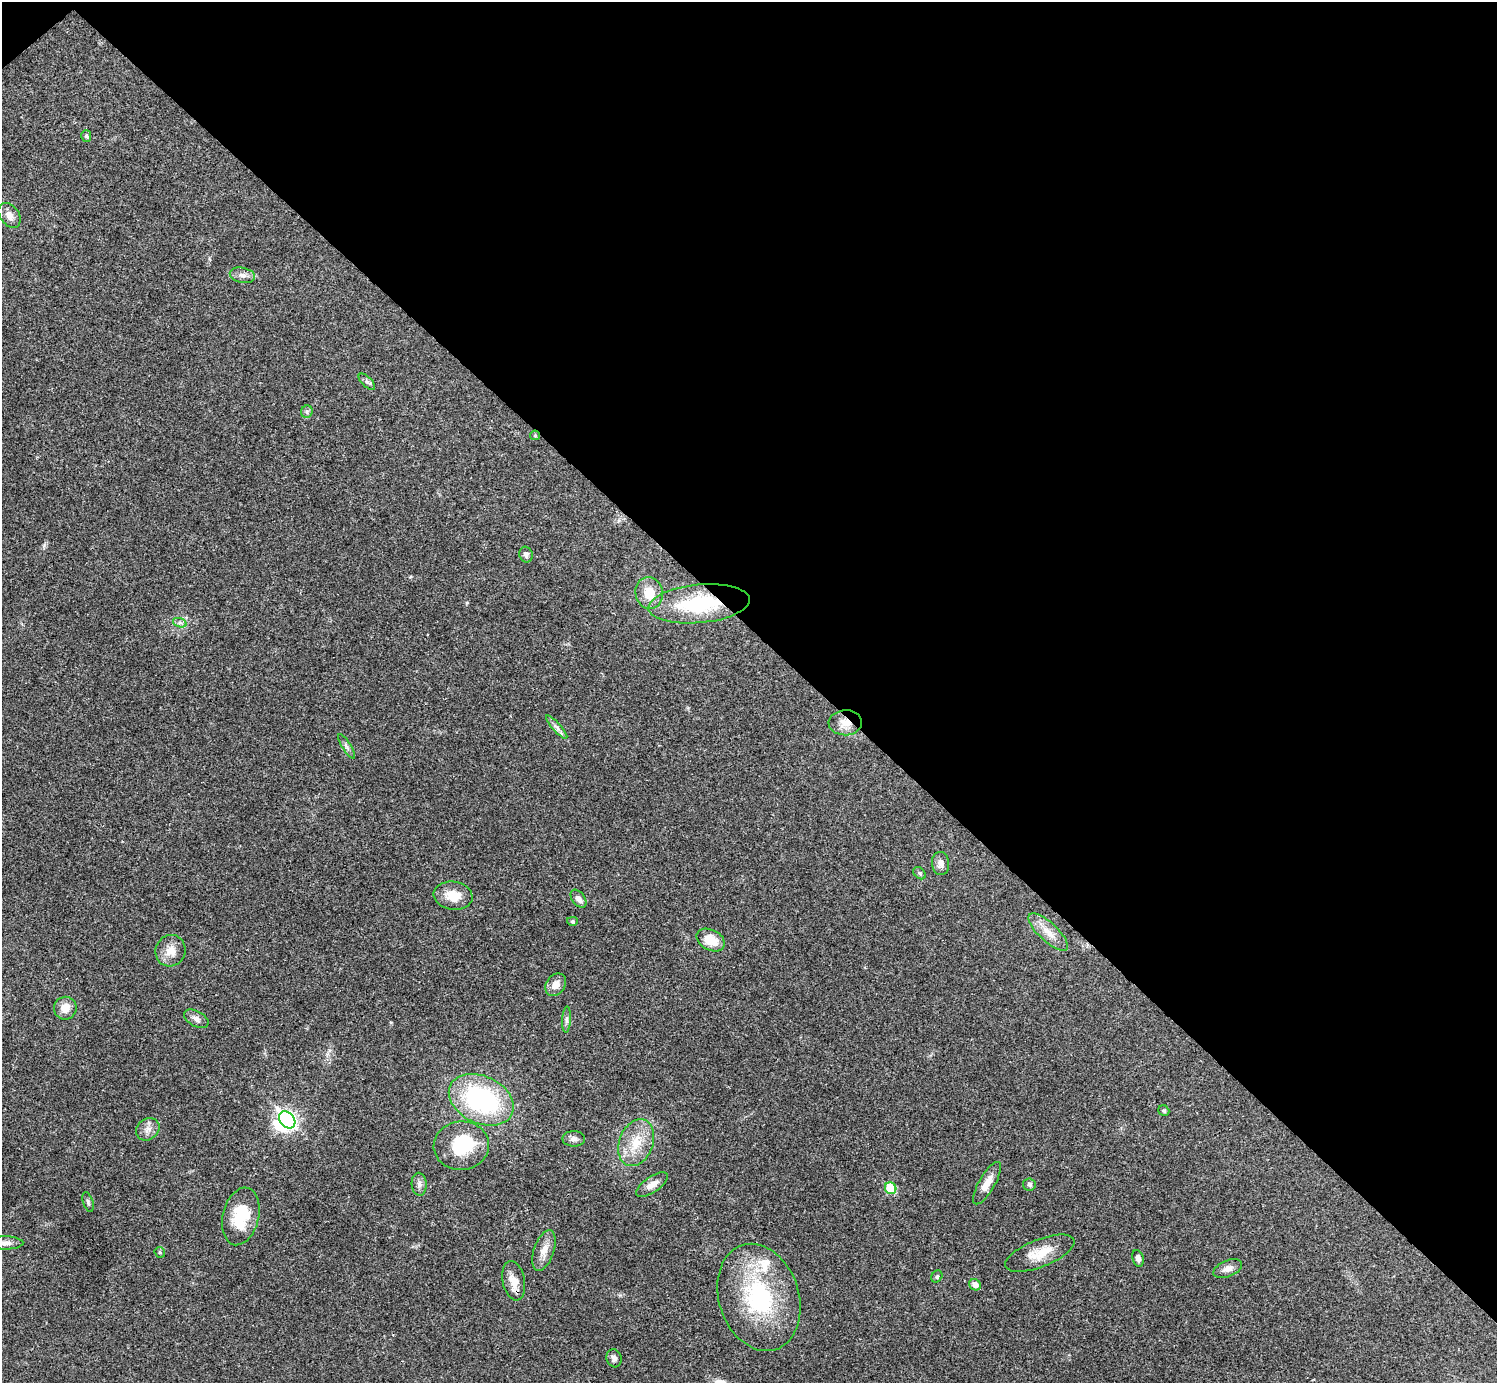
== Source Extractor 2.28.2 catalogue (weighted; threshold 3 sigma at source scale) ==
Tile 3 of 4 x 4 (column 3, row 1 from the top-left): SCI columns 2990-4484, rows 4302-5682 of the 5981 x 5981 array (HDU 1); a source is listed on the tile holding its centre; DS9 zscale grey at full resolution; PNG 1499 x 1385 px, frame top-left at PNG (2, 2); each listed source drawn as its Kron ellipse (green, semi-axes under 4 px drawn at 4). Shown black and unused: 46% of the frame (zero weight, under 3 of 4 exposures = <1% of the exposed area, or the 3 px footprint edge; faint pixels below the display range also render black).
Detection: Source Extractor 2.28.2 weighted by HDU 2 'WHT'; one run over the whole footprint, this tile lists its part. Background 0.021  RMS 0.0022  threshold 0.00995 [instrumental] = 3 sigma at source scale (4.5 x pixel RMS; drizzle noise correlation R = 1.50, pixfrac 1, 0.05/0.05 arcsec/px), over >= 5 px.
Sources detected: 53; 2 inside a brighter object's white glare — neither listed nor drawn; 1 inside a brighter listed object's ellipse — not listed separately; the other 50 listed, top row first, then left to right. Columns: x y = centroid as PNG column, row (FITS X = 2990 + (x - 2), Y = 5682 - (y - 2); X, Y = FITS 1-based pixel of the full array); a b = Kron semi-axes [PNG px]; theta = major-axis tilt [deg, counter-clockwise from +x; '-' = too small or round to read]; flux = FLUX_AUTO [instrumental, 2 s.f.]
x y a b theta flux
86 136 6 5 - 0.47
9 215 14 9 -54 1.6
242 275 13 7 -11 1.2
367 382 10 5 -44 0.59
307 412 6 5 - 0.45
535 435 5 5 - 0.27
526 555 8 6 -73 0.68
649 593 16 13 -77 4.2
699 604 51 19 5 19
180 623 7 4 -18 0.53
845 723 17 12 2 3
557 727 15 3 -48 0.8
347 746 14 4 -58 0.65
941 864 11 8 -83 1.3
920 873 7 5 -43 0.43
453 896 19 14 -8 3.9
578 899 10 6 -53 1.2
572 921 5 4 - 0.31
1048 932 25 9 -43 3.2
711 940 15 10 -28 4.3
171 951 16 15 - 2.7
556 985 12 9 55 1.9
65 1008 11 11 - 2.5
196 1019 13 7 -28 1.1
567 1020 13 4 87 0.75
481 1100 34 23 -25 33
1164 1111 6 5 - 0.37
287 1120 9 7 -48 78
148 1129 12 10 41 1.5
574 1139 11 7 0 0.97
636 1143 24 17 69 5.9
461 1146 28 24 6 11
987 1183 24 8 60 2.7
419 1184 11 7 -86 0.97
1029 1184 6 6 - 0.64
652 1185 18 8 34 2
891 1188 6 5 - 8.7
88 1202 10 5 -72 0.51
241 1216 29 18 76 8.9
5 1243 18 6 -1 1.3
544 1250 21 10 72 2.4
160 1252 6 5 - 0.29
1040 1253 37 14 21 5.1
1138 1258 8 5 -73 0.9
1228 1269 15 8 22 1.4
937 1276 6 5 - 0.41
514 1281 20 11 -79 2.9
975 1285 6 5 - 1.3
759 1297 55 40 -72 27
614 1358 9 7 -71 1
Overlapping masked pixels (flux is a lower limit): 4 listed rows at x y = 535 435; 699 604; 845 723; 514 1281
Isophote crosses this tile's border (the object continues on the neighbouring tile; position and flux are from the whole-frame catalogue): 1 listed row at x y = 5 1243